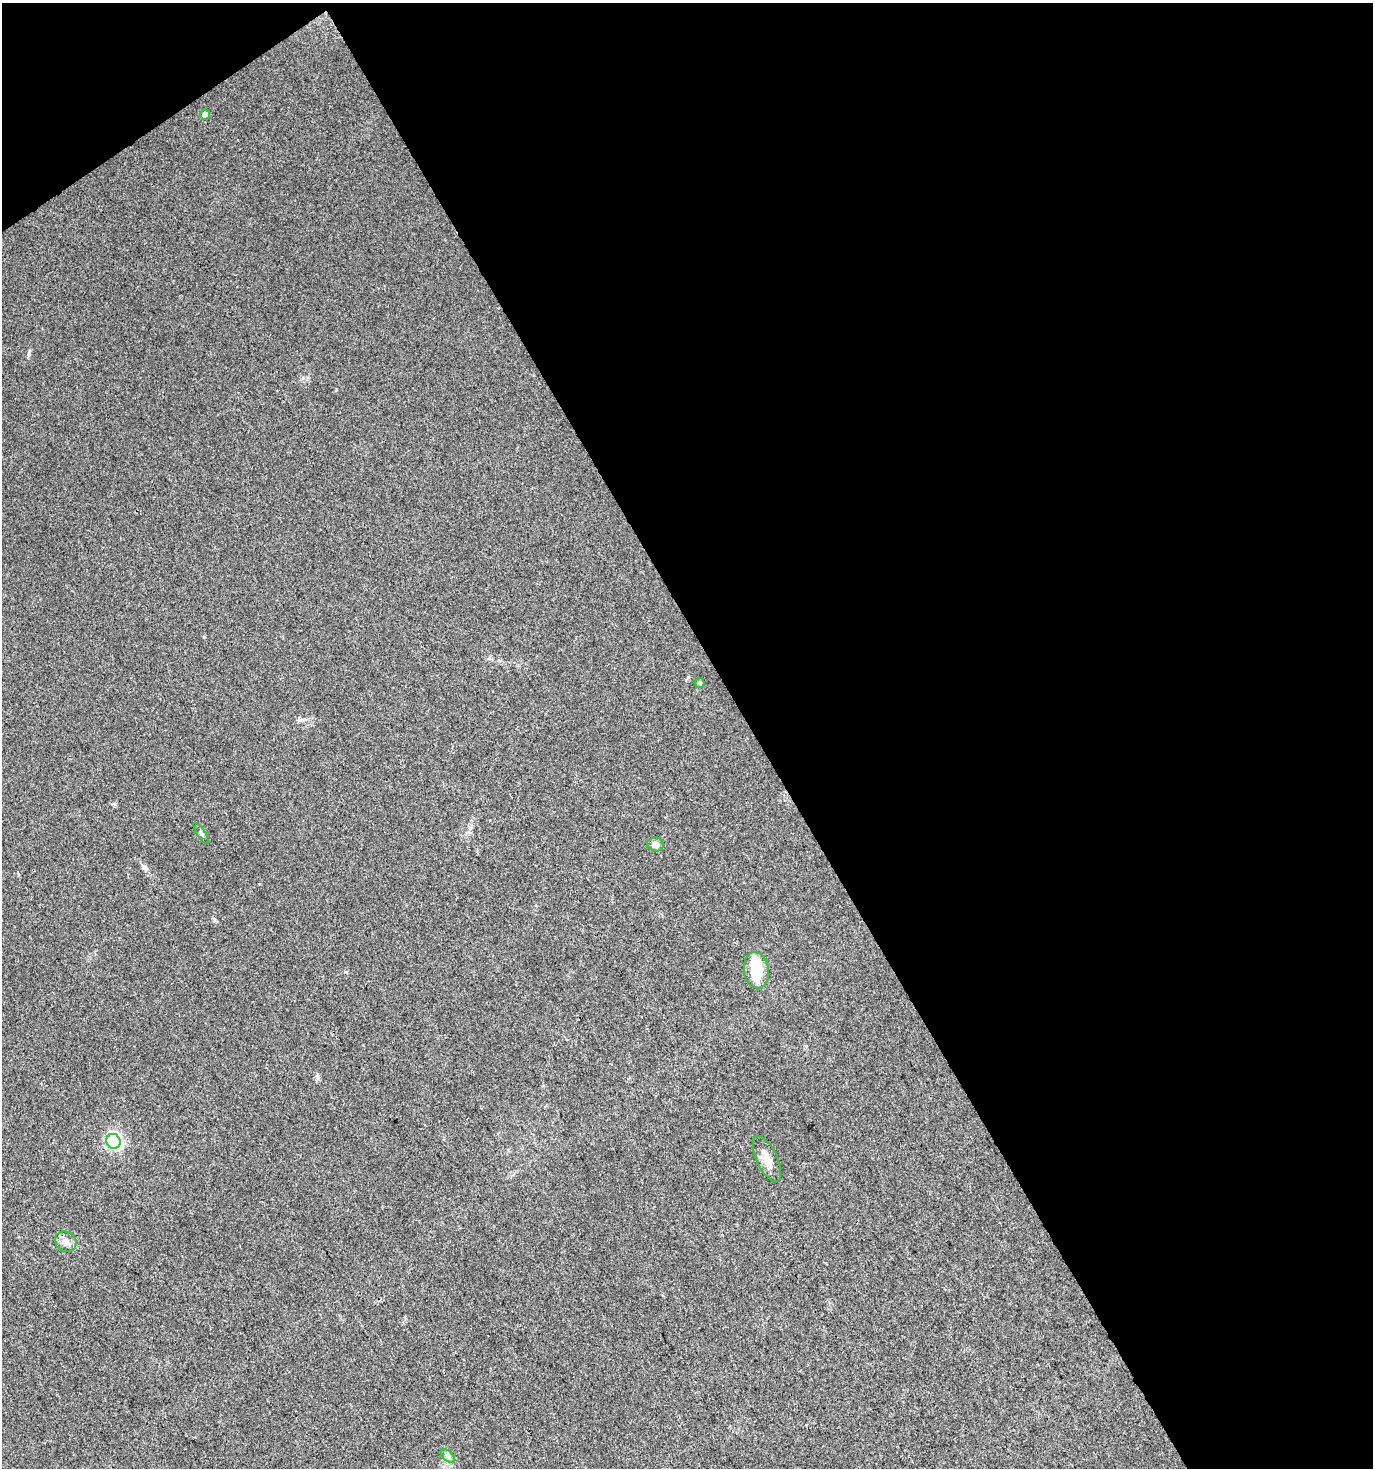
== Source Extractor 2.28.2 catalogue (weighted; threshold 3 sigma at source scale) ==
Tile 2 of 2 x 2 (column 2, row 1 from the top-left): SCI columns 1440-2810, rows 1469-2934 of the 2895 x 2934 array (HDU 1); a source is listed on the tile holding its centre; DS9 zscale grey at full resolution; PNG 1375 x 1470 px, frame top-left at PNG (2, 3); each listed source drawn as its Kron ellipse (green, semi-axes under 4 px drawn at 4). Shown black and unused: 47% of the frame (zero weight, under 3 of 4 exposures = <1% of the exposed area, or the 3 px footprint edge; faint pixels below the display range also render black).
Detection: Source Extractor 2.28.2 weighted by HDU 2 'WHT'; one run over the whole footprint, this tile lists its part. Background 0.0242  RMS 0.0045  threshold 0.0202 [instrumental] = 3 sigma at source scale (4.5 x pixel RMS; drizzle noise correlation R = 1.50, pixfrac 1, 0.0396/0.0396 arcsec/px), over >= 5 px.
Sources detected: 10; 1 inside a brighter object's white glare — neither listed nor drawn; the other 9 listed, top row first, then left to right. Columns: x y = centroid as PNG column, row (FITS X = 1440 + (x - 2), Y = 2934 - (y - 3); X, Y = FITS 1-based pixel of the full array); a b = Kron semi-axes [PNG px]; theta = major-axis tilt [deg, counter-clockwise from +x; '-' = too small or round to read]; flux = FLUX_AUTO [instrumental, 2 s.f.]
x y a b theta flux
205 115 5 5 - 3.2
700 683 5 4 - 0.52
201 833 12 3 -57 0.78
655 844 8 7 - 2.4
756 970 18 12 -81 13
113 1141 7 7 - 76
767 1159 25 10 -65 4.8
66 1242 11 9 -30 3
448 1456 8 5 -45 1.2